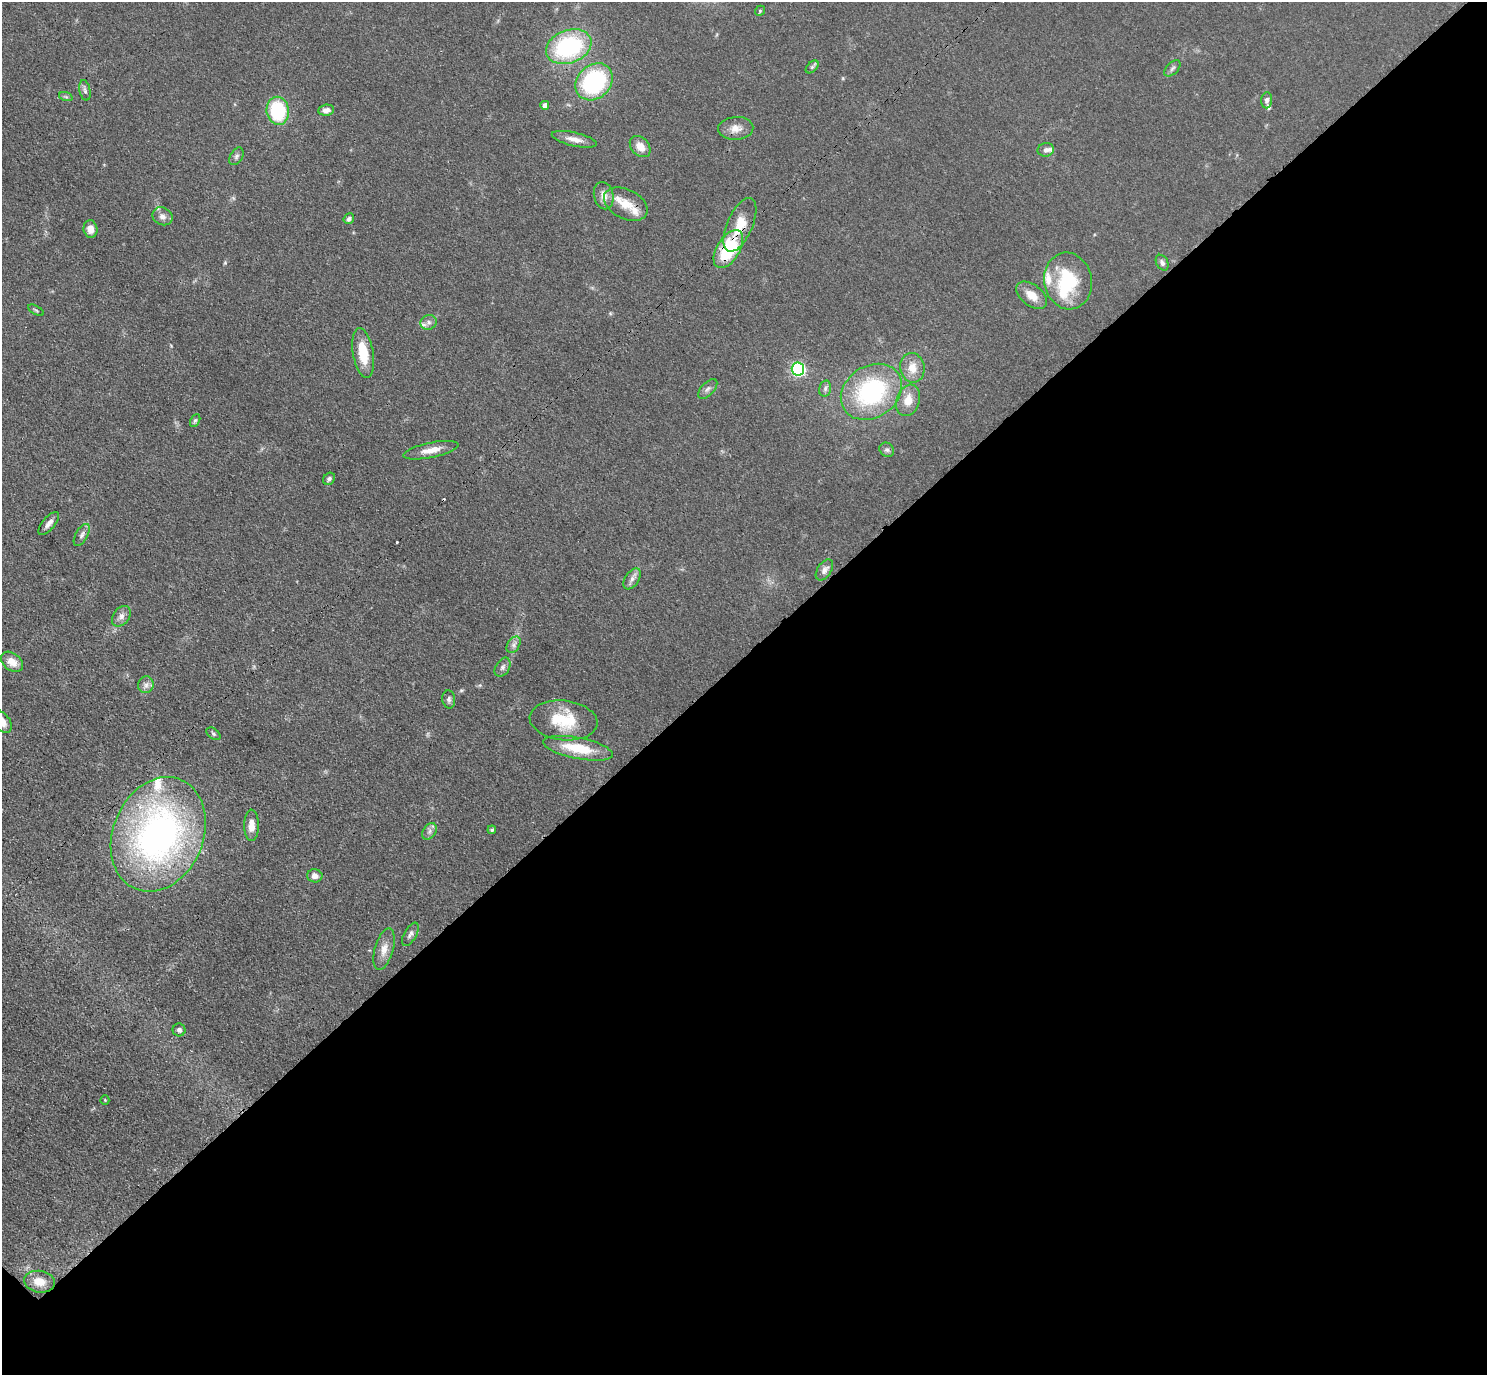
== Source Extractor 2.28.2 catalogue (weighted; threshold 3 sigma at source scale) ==
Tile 12 of 4 x 4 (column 4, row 3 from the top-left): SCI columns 4501-5985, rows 1570-2942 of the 6029 x 6027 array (HDU 1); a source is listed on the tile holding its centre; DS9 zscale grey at full resolution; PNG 1489 x 1377 px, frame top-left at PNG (2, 2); each listed source drawn as its Kron ellipse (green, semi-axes under 4 px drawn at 4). Shown black and unused: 52% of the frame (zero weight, under 3 of 4 exposures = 6% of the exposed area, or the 3 px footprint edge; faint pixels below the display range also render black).
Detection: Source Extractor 2.28.2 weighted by HDU 2 'WHT'; one run over the whole footprint, this tile lists its part. Background 0.0495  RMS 0.0064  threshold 0.029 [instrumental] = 3 sigma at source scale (4.5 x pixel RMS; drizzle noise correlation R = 1.50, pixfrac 1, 0.05/0.05 arcsec/px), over >= 5 px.
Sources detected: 72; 1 inside a brighter object's white glare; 2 cosmic-ray / hot-pixel residue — neither listed nor drawn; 6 inside a brighter listed object's ellipse — not listed separately; the other 63 listed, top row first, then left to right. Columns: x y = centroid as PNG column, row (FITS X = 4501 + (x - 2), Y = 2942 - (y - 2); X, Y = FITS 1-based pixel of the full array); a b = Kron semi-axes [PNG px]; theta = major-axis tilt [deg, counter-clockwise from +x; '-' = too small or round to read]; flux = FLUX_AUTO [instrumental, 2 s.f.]
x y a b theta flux
760 11 5 4 - 0.92
569 47 23 16 21 75
812 67 8 4 45 1.3
1172 68 10 5 45 1.9
594 82 20 16 45 71
85 90 10 5 -78 1.8
66 97 7 4 -19 1.1
1267 100 8 5 86 2.1
545 105 4 4 - 3.8
326 110 8 5 8 3.2
278 111 14 11 -81 42
736 128 17 11 4 6.5
574 139 23 7 -13 5.8
640 146 12 9 -48 7.2
1046 150 8 6 12 2.3
236 156 9 6 60 1.9
604 196 14 9 -77 5.2
626 204 23 14 -27 11
163 216 10 8 -30 3.6
349 219 6 5 - 1.8
740 225 29 12 66 16
90 229 9 7 -81 5.2
728 249 21 11 58 42
1162 263 8 6 -61 2.2
1068 281 28 23 -80 38
1032 295 18 10 -37 8.5
36 310 9 3 -29 0.89
428 322 8 7 - 2.7
363 353 25 10 -80 17
912 368 15 12 -80 8.6
798 369 6 6 - 110
708 389 12 6 46 2.5
825 389 8 6 76 1.8
871 392 32 25 34 78
908 400 16 11 72 8.8
195 420 7 4 62 1.2
431 450 28 7 12 7.9
887 450 7 6 - 1.9
329 479 6 5 - 1.6
49 523 14 6 50 3.5
82 535 12 6 61 2.5
824 570 12 7 57 3.3
632 579 12 7 56 3.1
121 616 11 8 52 3.5
514 645 9 6 54 2.3
12 662 12 8 -37 7.1
503 667 10 7 57 2.4
146 685 8 7 - 2.8
449 699 9 6 -85 1.9
564 720 34 20 -6 26
2 722 13 8 -53 6.4
213 734 8 5 -38 1.3
578 748 35 10 -11 22
251 825 15 7 89 6.2
492 830 4 4 - 1.2
429 831 9 6 57 2.3
158 834 59 45 67 250
315 876 8 6 -9 3.5
410 934 13 6 60 2.4
384 949 21 9 74 6.6
179 1030 6 6 - 2
105 1100 4 4 - 0.66
39 1282 15 11 -8 9.2
Overlapping masked pixels (flux is a lower limit): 2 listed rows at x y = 740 225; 728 249
Isophote crosses this tile's border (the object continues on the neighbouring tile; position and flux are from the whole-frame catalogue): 1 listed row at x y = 2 722